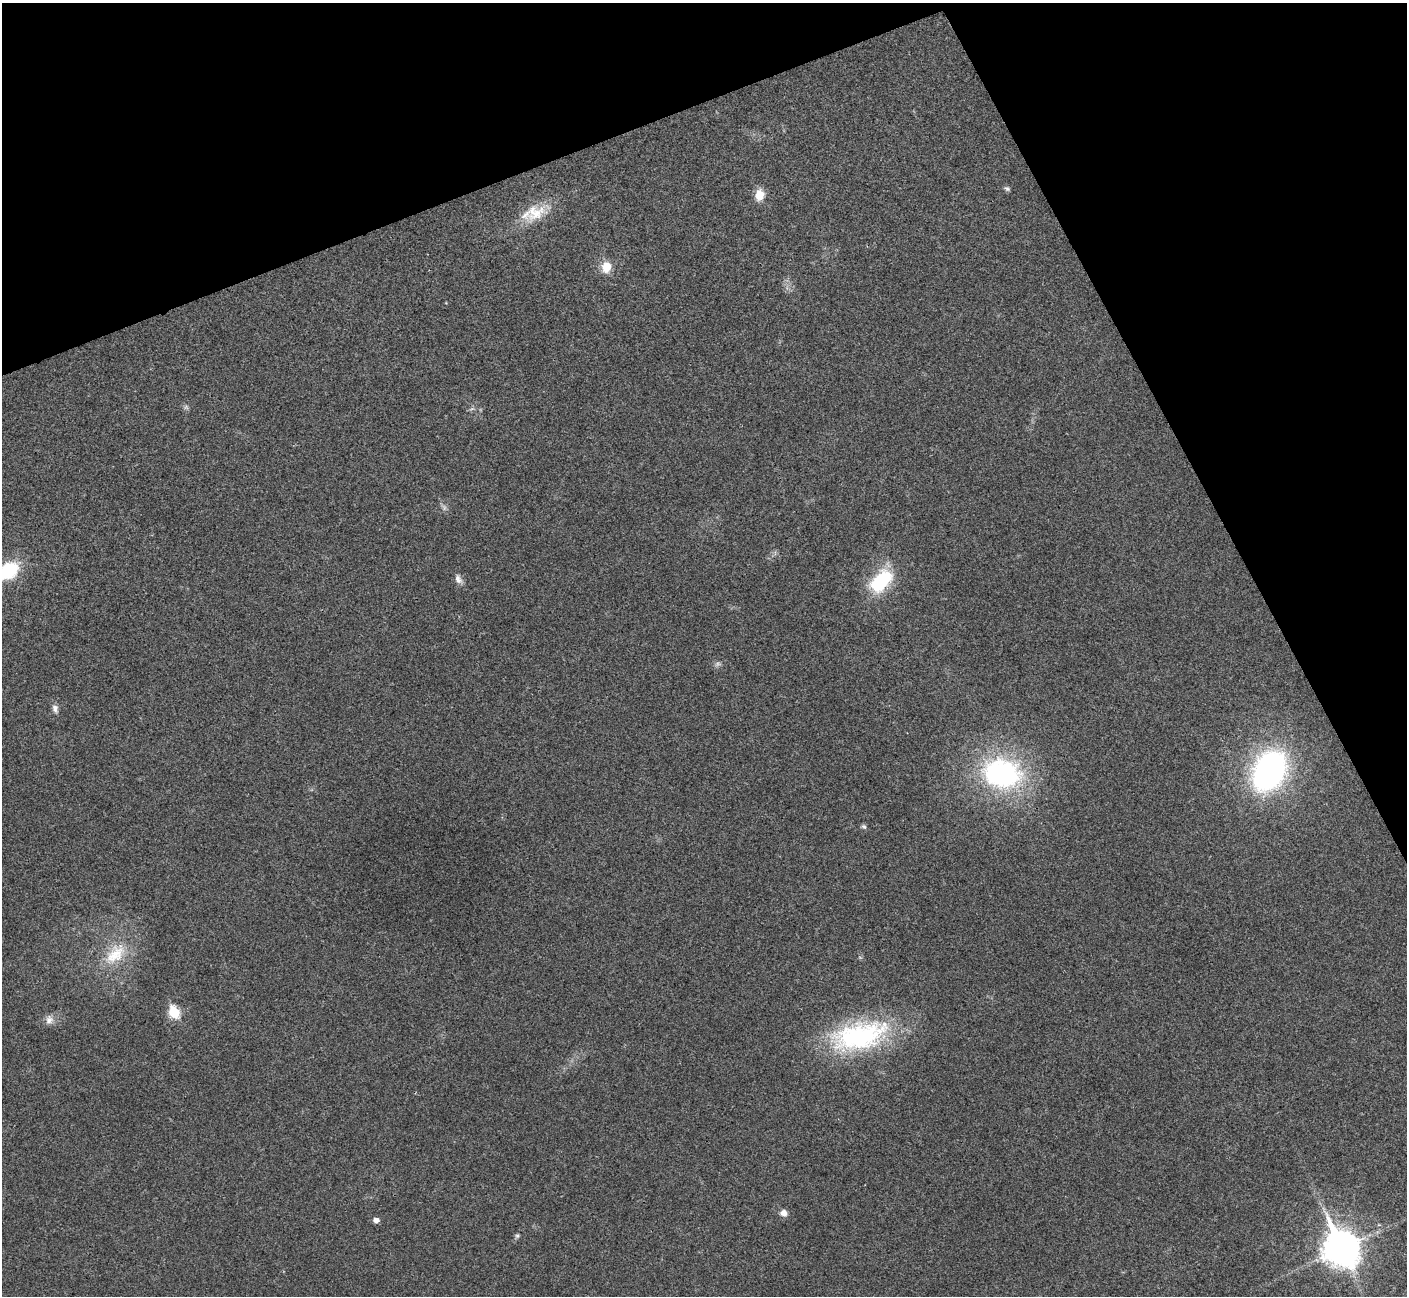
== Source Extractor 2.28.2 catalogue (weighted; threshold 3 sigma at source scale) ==
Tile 3 of 4 x 4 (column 3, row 1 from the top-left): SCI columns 2814-4218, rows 4038-5331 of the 5629 x 5618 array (HDU 1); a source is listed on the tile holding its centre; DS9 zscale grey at full resolution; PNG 1409 x 1298 px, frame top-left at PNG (2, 3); no overlay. Shown black and unused: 21% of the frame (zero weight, under 3 of 4 exposures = <1% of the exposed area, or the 3 px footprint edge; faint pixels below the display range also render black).
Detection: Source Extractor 2.28.2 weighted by HDU 2 'WHT'; one run over the whole footprint, this tile lists its part. Background 0.0224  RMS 0.004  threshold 0.018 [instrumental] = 3 sigma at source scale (4.5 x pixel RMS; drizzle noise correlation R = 1.50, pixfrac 1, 0.05/0.05 arcsec/px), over >= 5 px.
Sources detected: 22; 2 too faint to see at this stretch — not listed; the other 20 listed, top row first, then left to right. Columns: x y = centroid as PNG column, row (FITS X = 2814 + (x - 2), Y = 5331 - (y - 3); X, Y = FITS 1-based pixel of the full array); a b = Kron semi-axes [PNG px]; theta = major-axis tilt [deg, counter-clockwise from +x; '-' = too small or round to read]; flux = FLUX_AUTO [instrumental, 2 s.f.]
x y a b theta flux
1007 188 8 6 -31 0.86
759 195 11 9 82 6.3
535 212 34 21 29 13
606 267 13 10 84 6.6
186 407 7 6 - 0.91
8 571 22 15 34 24
458 579 14 8 -66 2.1
881 581 29 17 46 25
55 709 12 7 -75 1.9
1269 771 36 27 63 110
1002 773 51 37 -13 71
864 826 8 6 -35 0.82
115 954 38 21 45 17
174 1012 7 6 - 26
49 1020 13 10 81 2.7
859 1036 74 34 14 65
783 1213 8 7 - 2.4
376 1220 6 5 - 2.2
517 1236 7 5 74 0.78
1341 1248 14 11 -62 850
Isophote crosses this tile's border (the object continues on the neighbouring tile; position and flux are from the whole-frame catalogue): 1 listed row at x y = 8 571